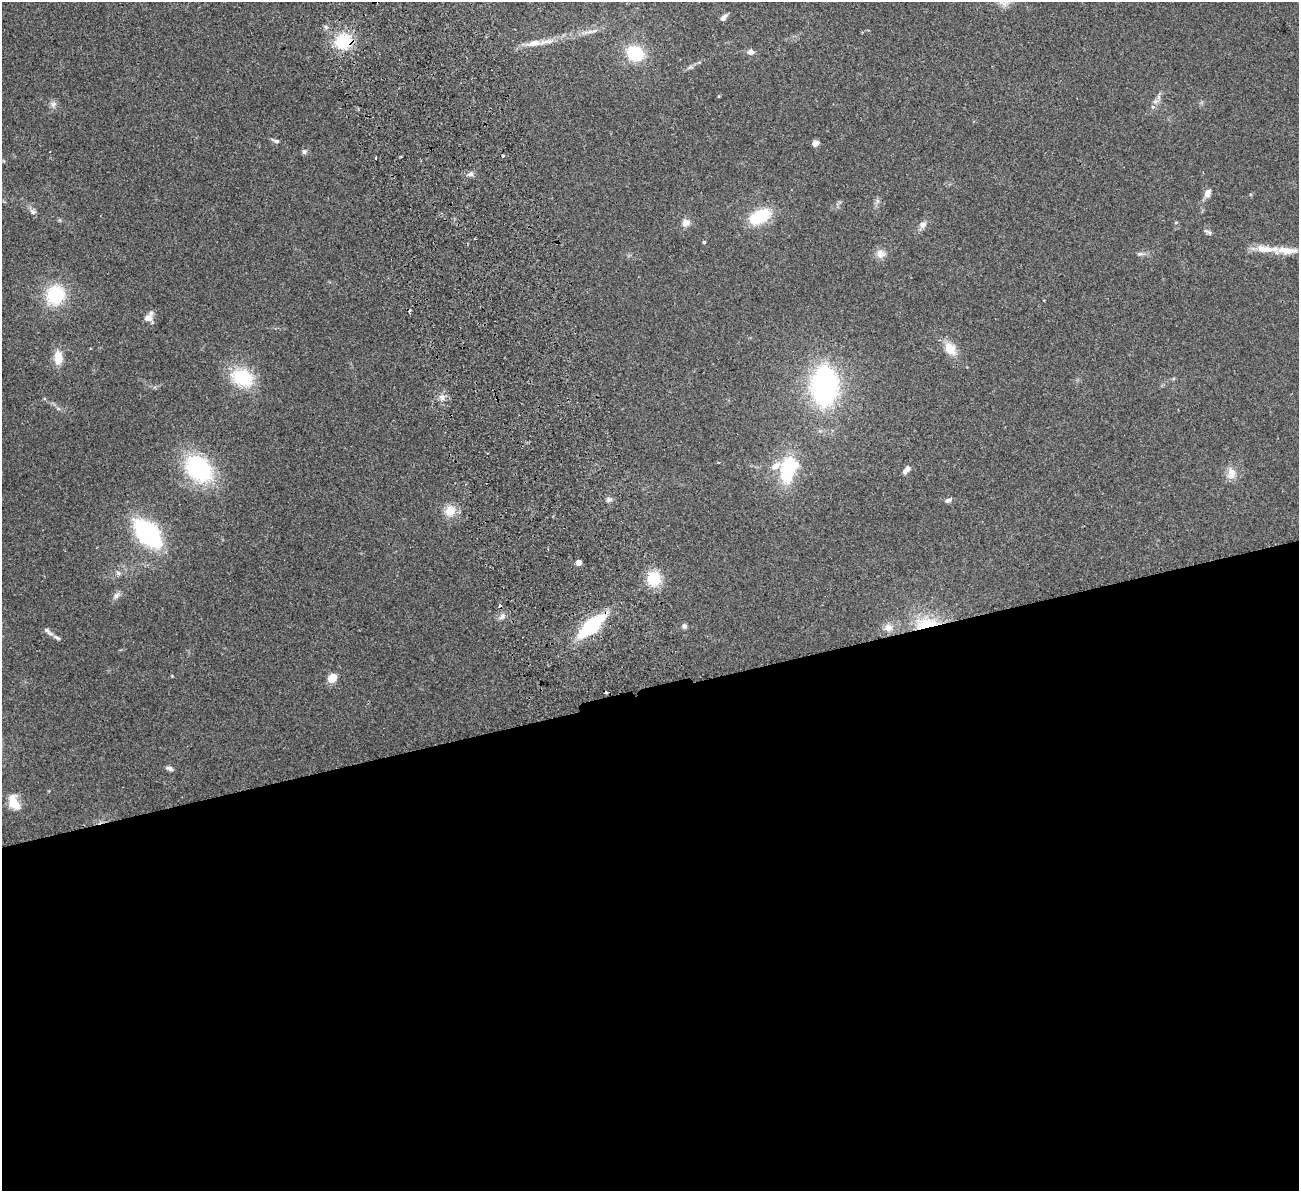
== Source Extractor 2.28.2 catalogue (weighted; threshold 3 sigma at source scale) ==
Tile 15 of 4 x 4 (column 3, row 4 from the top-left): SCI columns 2651-3947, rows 166-1354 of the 5300 x 5207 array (HDU 1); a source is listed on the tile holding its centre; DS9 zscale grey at full resolution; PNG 1301 x 1193 px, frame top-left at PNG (2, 2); no overlay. Shown black and unused: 42% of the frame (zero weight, under 2 of 3 exposures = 3% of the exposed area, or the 3 px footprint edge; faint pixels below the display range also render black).
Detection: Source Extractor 2.28.2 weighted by HDU 2 'WHT'; one run over the whole footprint, this tile lists its part. Background 0.0951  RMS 0.0086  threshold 0.0389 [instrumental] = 3 sigma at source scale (4.5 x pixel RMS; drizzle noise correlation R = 1.50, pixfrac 1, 0.05/0.05 arcsec/px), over >= 5 px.
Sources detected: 65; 3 cosmic-ray / hot-pixel residue — not listed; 5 inside a brighter listed object's ellipse — not listed separately; the other 57 listed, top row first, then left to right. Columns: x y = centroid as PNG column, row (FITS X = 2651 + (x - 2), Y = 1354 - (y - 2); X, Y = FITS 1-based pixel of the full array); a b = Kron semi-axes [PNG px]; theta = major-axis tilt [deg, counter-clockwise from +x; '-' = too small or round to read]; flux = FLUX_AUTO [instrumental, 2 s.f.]
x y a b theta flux
723 18 10 6 47 3.2
594 31 9 4 22 2.2
343 41 20 16 11 34
534 43 20 8 11 9.1
751 52 8 6 1 4
635 53 15 12 -30 42
690 67 7 5 33 1.8
718 96 5 3 - 0.81
1158 97 7 4 -89 2.1
53 104 8 8 - 3.1
1153 107 5 4 - 1.2
276 141 11 5 -17 2.3
815 143 5 4 - 12
304 151 7 6 - 1.9
503 156 3 2 - 1.4
375 158 3 3 - 2.2
470 174 8 6 21 2.4
1207 193 10 7 64 5.2
33 212 10 6 -27 2.9
760 216 23 13 28 35
1176 222 5 3 - 0.87
686 223 10 9 - 5.1
922 225 10 9 - 4
1208 232 11 5 -30 2.1
704 242 3 3 - 1.3
1264 249 27 10 -6 12
880 254 12 11 - 6.3
1140 254 10 5 5 2.3
55 295 26 24 64 39
148 318 9 8 - 5.9
950 348 14 10 -54 15
58 358 17 10 -87 12
242 378 28 20 -23 39
824 386 27 16 88 230
442 397 7 7 - 3.2
907 468 7 6 - 3.2
199 469 22 16 -43 120
788 469 29 17 71 57
1231 474 15 11 75 8.2
610 499 9 4 1 2.2
948 500 10 5 20 2.6
450 511 15 14 - 11
148 533 24 14 -45 140
578 562 4 4 - 9.2
118 573 7 4 -19 1.6
654 579 16 16 - 24
116 595 11 6 53 3.3
502 617 8 6 68 2.7
926 623 33 15 7 32
591 626 18 7 41 110
684 626 7 6 - 2
888 627 12 10 -38 6.3
47 630 9 6 -50 2.7
57 638 12 5 -34 2.7
332 678 5 5 - 29
169 768 10 5 -15 2.5
14 802 17 10 -67 16
Overlapping masked pixels (flux is a lower limit): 3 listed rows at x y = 343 41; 926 623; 591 626